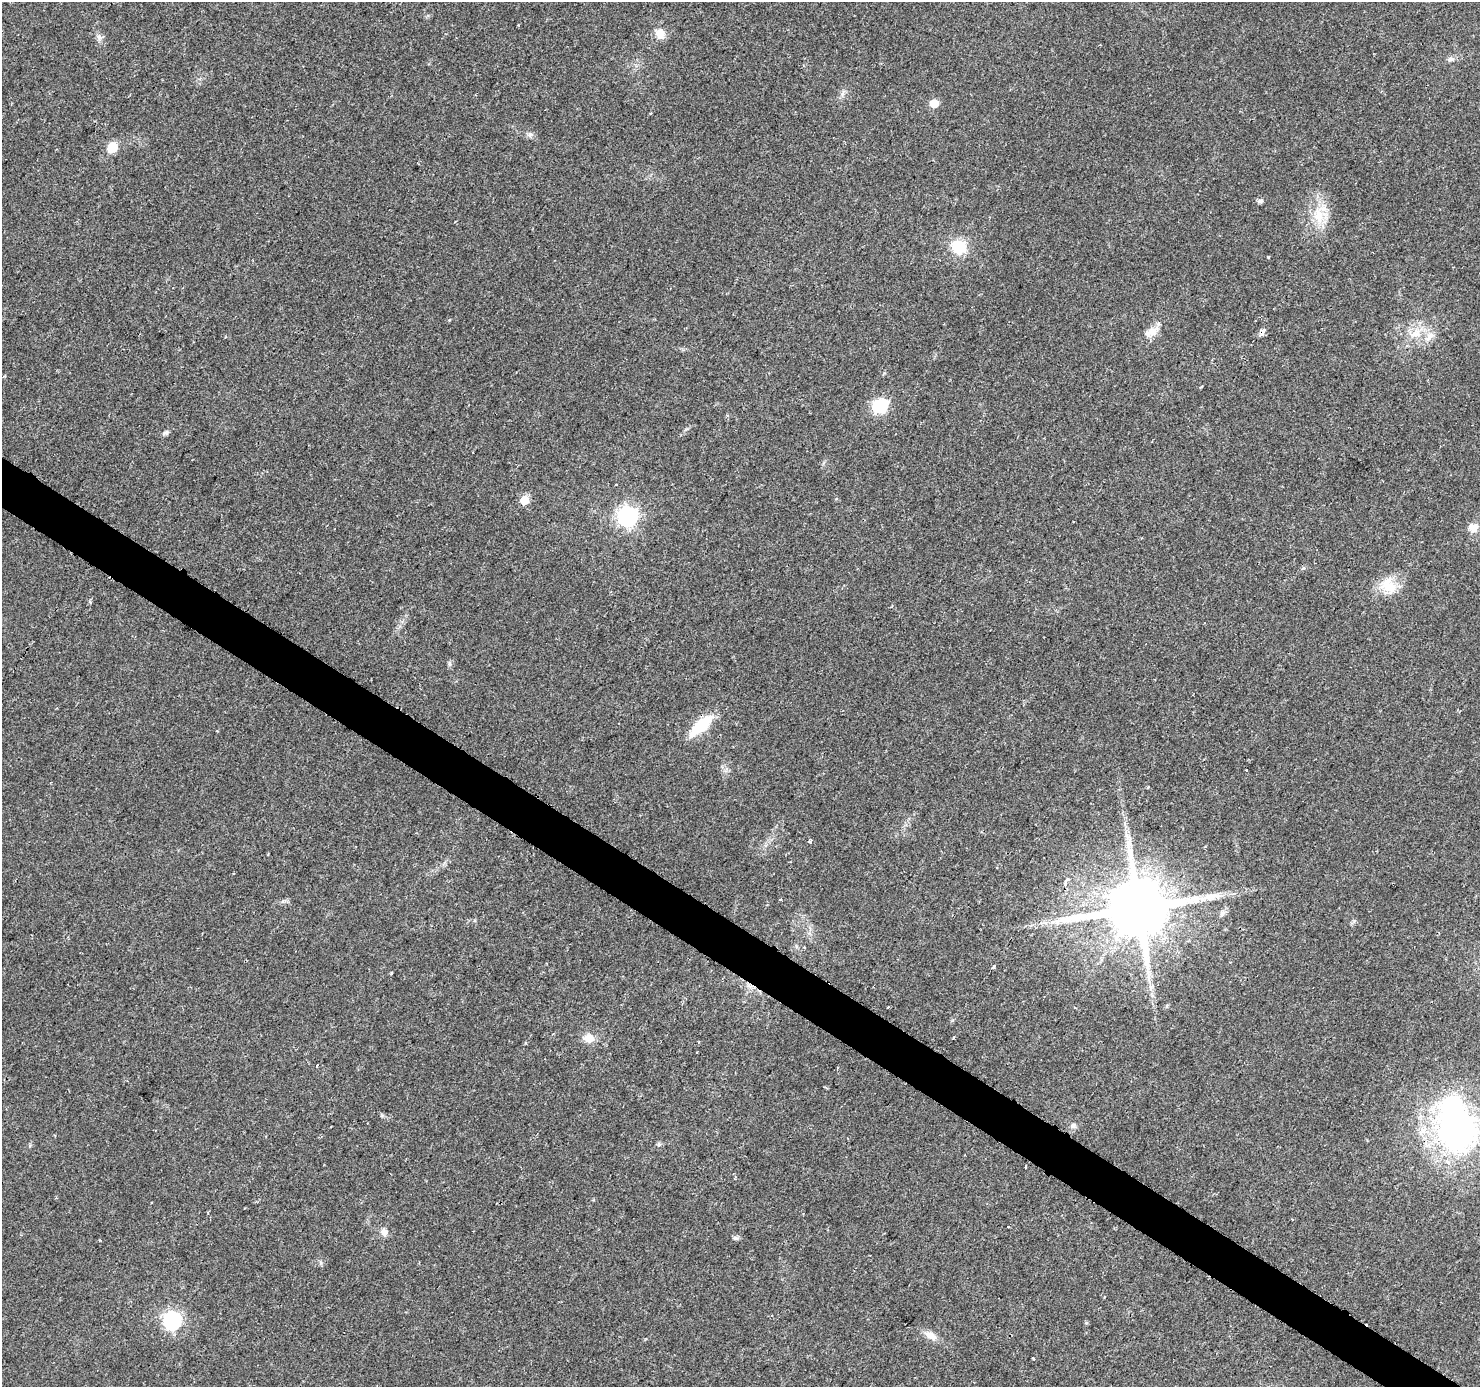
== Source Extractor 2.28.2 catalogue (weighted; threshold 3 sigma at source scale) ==
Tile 6 of 4 x 4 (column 2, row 2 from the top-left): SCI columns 1496-2973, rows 3032-4416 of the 5936 x 5993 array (HDU 1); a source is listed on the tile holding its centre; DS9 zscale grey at full resolution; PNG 1482 x 1389 px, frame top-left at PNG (2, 2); no overlay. Shown black and unused: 3% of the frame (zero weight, under 2 of 3 exposures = <1% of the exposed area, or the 3 px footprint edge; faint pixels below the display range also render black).
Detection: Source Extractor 2.28.2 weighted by HDU 2 'WHT'; one run over the whole footprint, this tile lists its part. Background 0.0372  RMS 0.0044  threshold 0.0198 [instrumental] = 3 sigma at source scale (4.5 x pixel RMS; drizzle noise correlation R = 1.50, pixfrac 1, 0.0396/0.0396 arcsec/px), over >= 5 px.
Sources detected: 58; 1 inside a brighter object's white glare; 2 cosmic-ray / hot-pixel residue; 1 long thin detection or spike segment (spike, bleed or trail) — not listed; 2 inside a brighter listed object's ellipse — not listed separately; the other 52 listed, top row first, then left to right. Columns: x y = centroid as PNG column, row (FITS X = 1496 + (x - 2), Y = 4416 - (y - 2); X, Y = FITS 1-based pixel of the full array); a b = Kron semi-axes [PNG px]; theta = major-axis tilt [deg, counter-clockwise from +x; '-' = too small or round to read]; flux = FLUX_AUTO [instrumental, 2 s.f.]
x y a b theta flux
518 25 2 2 - 0.38
660 34 11 9 -73 5.3
99 37 8 7 - 1.6
1450 59 9 6 11 1.3
934 103 5 5 - 9.9
651 113 3 2 - 0.49
530 134 8 6 -43 1.3
112 147 6 6 - 21
1260 201 9 5 14 1.1
1318 216 23 14 -83 11
959 247 17 15 -11 13
1268 257 3 3 - 0.72
449 320 4 3 - 0.42
1151 332 18 11 30 5
1416 334 16 11 21 6.4
1201 387 4 2 - 0.5
880 406 17 14 22 15
166 432 8 6 42 1.1
616 484 3 2 - 0.56
524 500 6 6 - 8.8
627 516 8 7 - 200
1473 528 12 10 -32 3.7
1388 586 24 18 -51 10
89 602 5 3 - 0.88
449 664 7 4 -90 0.84
701 725 25 10 41 20
1246 770 3 3 - 1.8
1148 787 3 2 - 0.49
810 841 3 3 - 9.5
1067 880 4 3 - 1.1
1065 884 5 4 - 0.95
780 900 3 3 - 1.1
1138 908 17 15 20 4100
1222 913 8 6 70 1.3
804 948 3 3 - 0.7
993 967 4 3 - 2.1
391 973 3 3 - 0.52
1149 977 10 5 -80 1.9
888 1007 3 2 - 0.7
589 1038 12 9 -4 5
954 1038 3 3 - 1
317 1065 3 2 - 0.5
1073 1125 7 7 - 1.4
1456 1130 66 57 -58 120
659 1144 6 5 - 0.76
1026 1167 3 2 - 0.48
1008 1227 3 3 - 2.3
384 1232 10 9 - 2.6
735 1238 7 5 -19 0.93
172 1321 7 7 - 130
930 1335 18 8 -32 4.1
1033 1358 3 2 - 0.68
Overlapping masked pixels (flux is a lower limit): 1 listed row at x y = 1138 908
Isophote crosses this tile's border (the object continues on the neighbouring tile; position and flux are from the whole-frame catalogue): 1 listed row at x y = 1456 1130
Unlisted compact peaks at least as high as the median listed source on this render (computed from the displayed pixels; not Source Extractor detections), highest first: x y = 321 1263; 382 1115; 1086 1323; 283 901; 842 94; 30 1146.